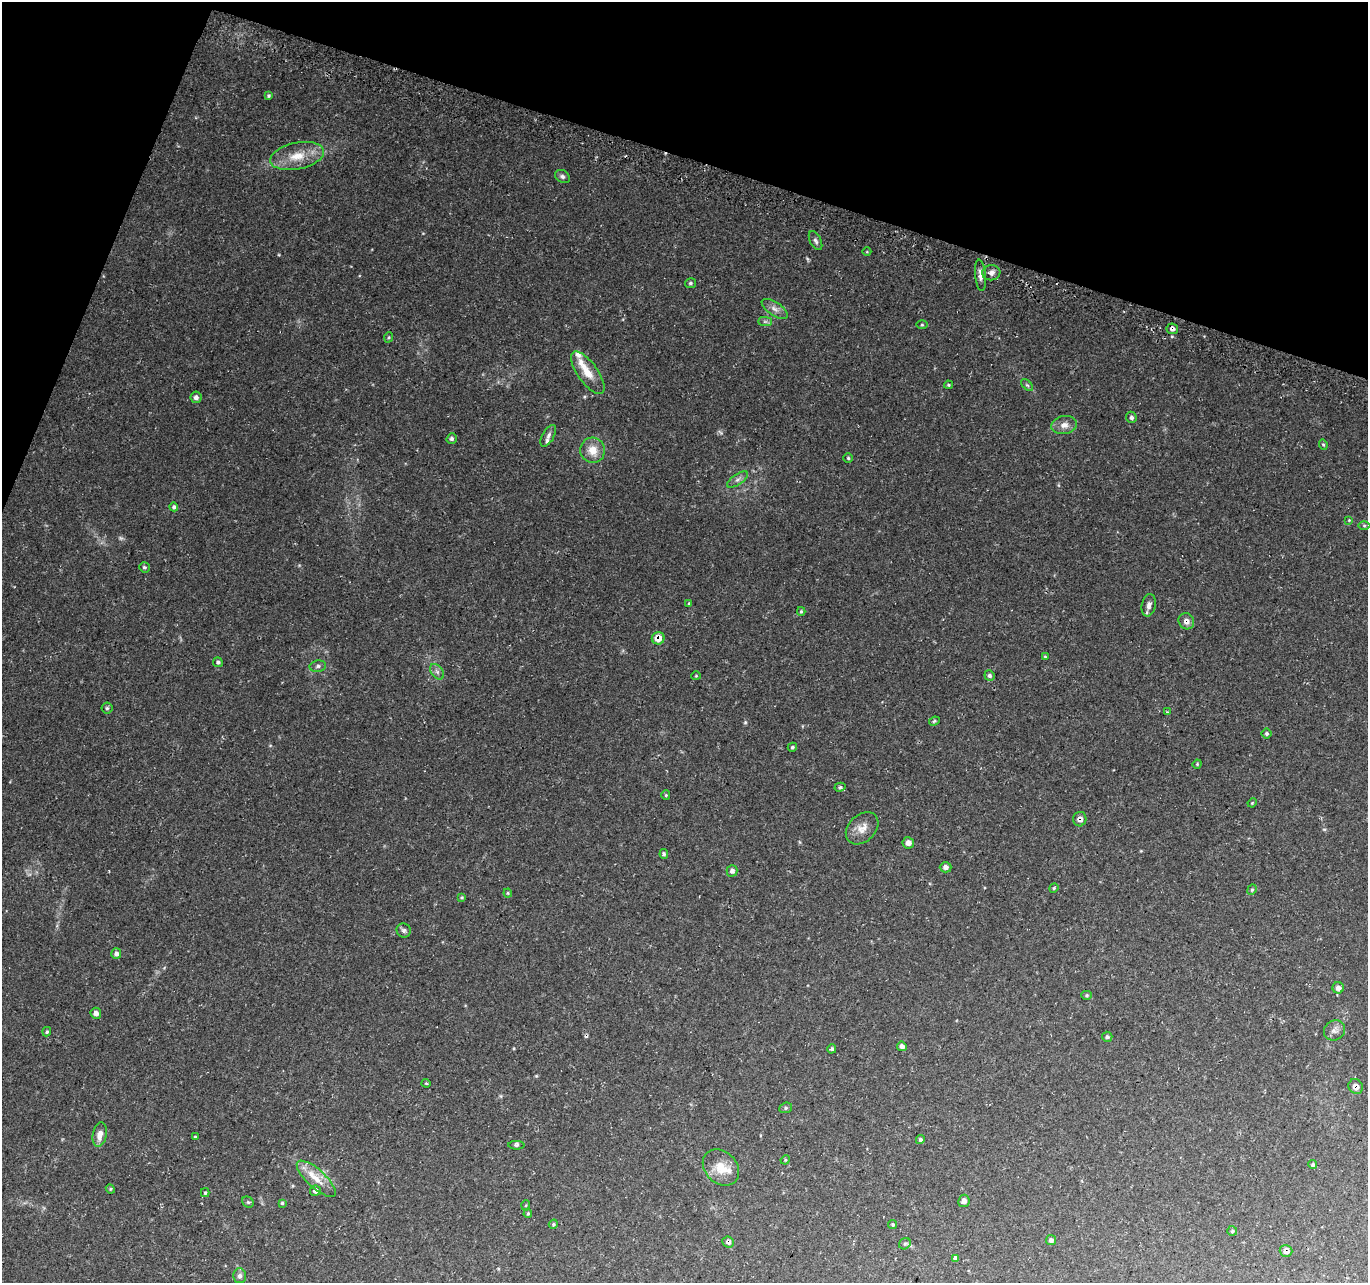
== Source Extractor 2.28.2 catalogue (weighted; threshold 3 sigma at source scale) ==
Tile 2 of 4 x 4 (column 2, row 1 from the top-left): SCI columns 1380-2745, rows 4087-5367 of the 5498 x 5677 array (HDU 1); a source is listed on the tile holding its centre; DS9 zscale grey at full resolution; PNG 1370 x 1285 px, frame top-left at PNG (2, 2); each listed source drawn as its Kron ellipse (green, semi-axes under 4 px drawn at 4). Shown black and unused: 16% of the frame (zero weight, under 3 of 4 exposures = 3% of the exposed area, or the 3 px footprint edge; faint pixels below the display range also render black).
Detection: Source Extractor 2.28.2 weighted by HDU 2 'WHT'; one run over the whole footprint, this tile lists its part. Background 0.0705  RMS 0.0046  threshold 0.0207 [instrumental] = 3 sigma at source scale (4.5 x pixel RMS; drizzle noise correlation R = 1.50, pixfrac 1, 0.0396/0.0396 arcsec/px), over >= 5 px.
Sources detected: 103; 1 too faint to see at this stretch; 1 cosmic-ray / hot-pixel residue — neither listed nor drawn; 4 inside a brighter listed object's ellipse — not listed separately; the other 97 listed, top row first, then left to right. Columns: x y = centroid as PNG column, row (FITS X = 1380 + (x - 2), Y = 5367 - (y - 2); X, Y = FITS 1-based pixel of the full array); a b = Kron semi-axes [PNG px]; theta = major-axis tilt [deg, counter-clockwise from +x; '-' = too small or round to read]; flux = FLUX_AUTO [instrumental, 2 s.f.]
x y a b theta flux
269 96 4 4 - 0.54
297 156 27 13 11 9.8
562 176 8 6 -32 1.1
815 241 10 5 -63 1.2
867 252 4 3 - 0.33
991 273 9 7 7 2.1
980 275 16 5 -84 2.6
690 283 5 5 - 0.79
775 309 15 6 -34 2.6
765 321 7 4 0 0.96
922 325 5 3 - 0.47
1172 329 6 5 - 1.4
389 337 5 3 - 0.45
588 373 25 10 -54 7.1
948 385 4 3 - 0.52
1027 385 7 4 -44 0.71
196 397 6 5 - 1.5
1131 417 6 5 - 1.1
1064 425 13 9 9 3.1
548 436 12 5 61 1.6
452 439 5 5 - 1.1
1323 445 5 4 - 0.66
593 450 13 12 - 5.8
848 458 4 4 - 0.63
738 479 12 5 34 1.6
174 507 4 4 - 0.93
1349 520 4 4 - 0.34
1364 526 6 4 0 0.61
144 567 5 5 - 0.72
689 603 4 3 - 0.47
1149 605 11 7 79 2.1
801 611 4 3 - 0.53
1186 621 8 7 - 2.4
658 638 6 6 - 5.1
1045 657 4 4 - 0.46
218 662 5 4 - 1
318 666 8 5 10 1.1
437 672 8 5 -54 1.4
696 676 4 4 - 0.45
989 676 5 5 - 1
107 708 5 5 - 0.71
1167 712 3 3 - 0.33
934 721 5 4 - 0.61
1267 734 5 5 - 0.85
792 747 5 4 - 0.67
1197 764 5 4 - 0.43
840 787 5 4 - 0.64
666 795 4 4 - 0.5
1252 803 5 3 - 0.42
1080 819 7 6 - 2.1
862 828 18 13 44 4.9
908 843 6 5 - 2.5
664 854 5 4 - 0.71
946 867 6 5 - 2.1
732 871 5 5 - 1.5
1054 888 5 4 - 0.49
1252 890 5 4 - 0.64
508 893 4 4 - 0.48
462 897 4 3 - 0.46
404 930 7 6 - 1.3
116 954 5 5 - 1.7
1338 988 5 5 - 1.7
1087 995 5 4 - 0.61
96 1013 5 5 - 2
1334 1030 11 9 34 2.3
47 1032 5 4 - 0.66
1107 1037 5 5 - 1
902 1046 5 4 - 1.8
832 1049 5 4 - 0.75
426 1083 4 4 - 0.43
1356 1086 8 6 -52 2.4
786 1108 6 5 - 0.76
100 1135 12 7 80 3.5
195 1137 3 3 - 0.56
920 1139 4 4 - 0.85
516 1145 8 4 -1 0.87
785 1160 5 4 - 0.45
1313 1165 4 4 - 0.68
721 1167 20 15 -43 7.4
316 1179 25 9 -42 6.9
110 1189 5 4 - 0.57
315 1191 5 5 - 2
205 1193 4 3 - 0.58
964 1201 6 5 - 2.2
248 1202 6 5 - 0.72
282 1203 4 4 - 0.52
526 1205 5 3 - 0.41
528 1214 4 3 - 0.55
553 1224 5 4 - 0.55
893 1225 4 4 - 0.58
1232 1231 5 5 - 0.75
1051 1240 5 5 - 1.4
728 1242 6 5 - 1.6
905 1244 6 5 - 0.87
1286 1251 6 5 - 2.7
955 1258 4 4 - 1.2
240 1276 7 6 - 1.5
Overlapping masked pixels (flux is a lower limit): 7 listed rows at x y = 1172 329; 1186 621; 658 638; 1080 819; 1356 1086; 728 1242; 1286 1251